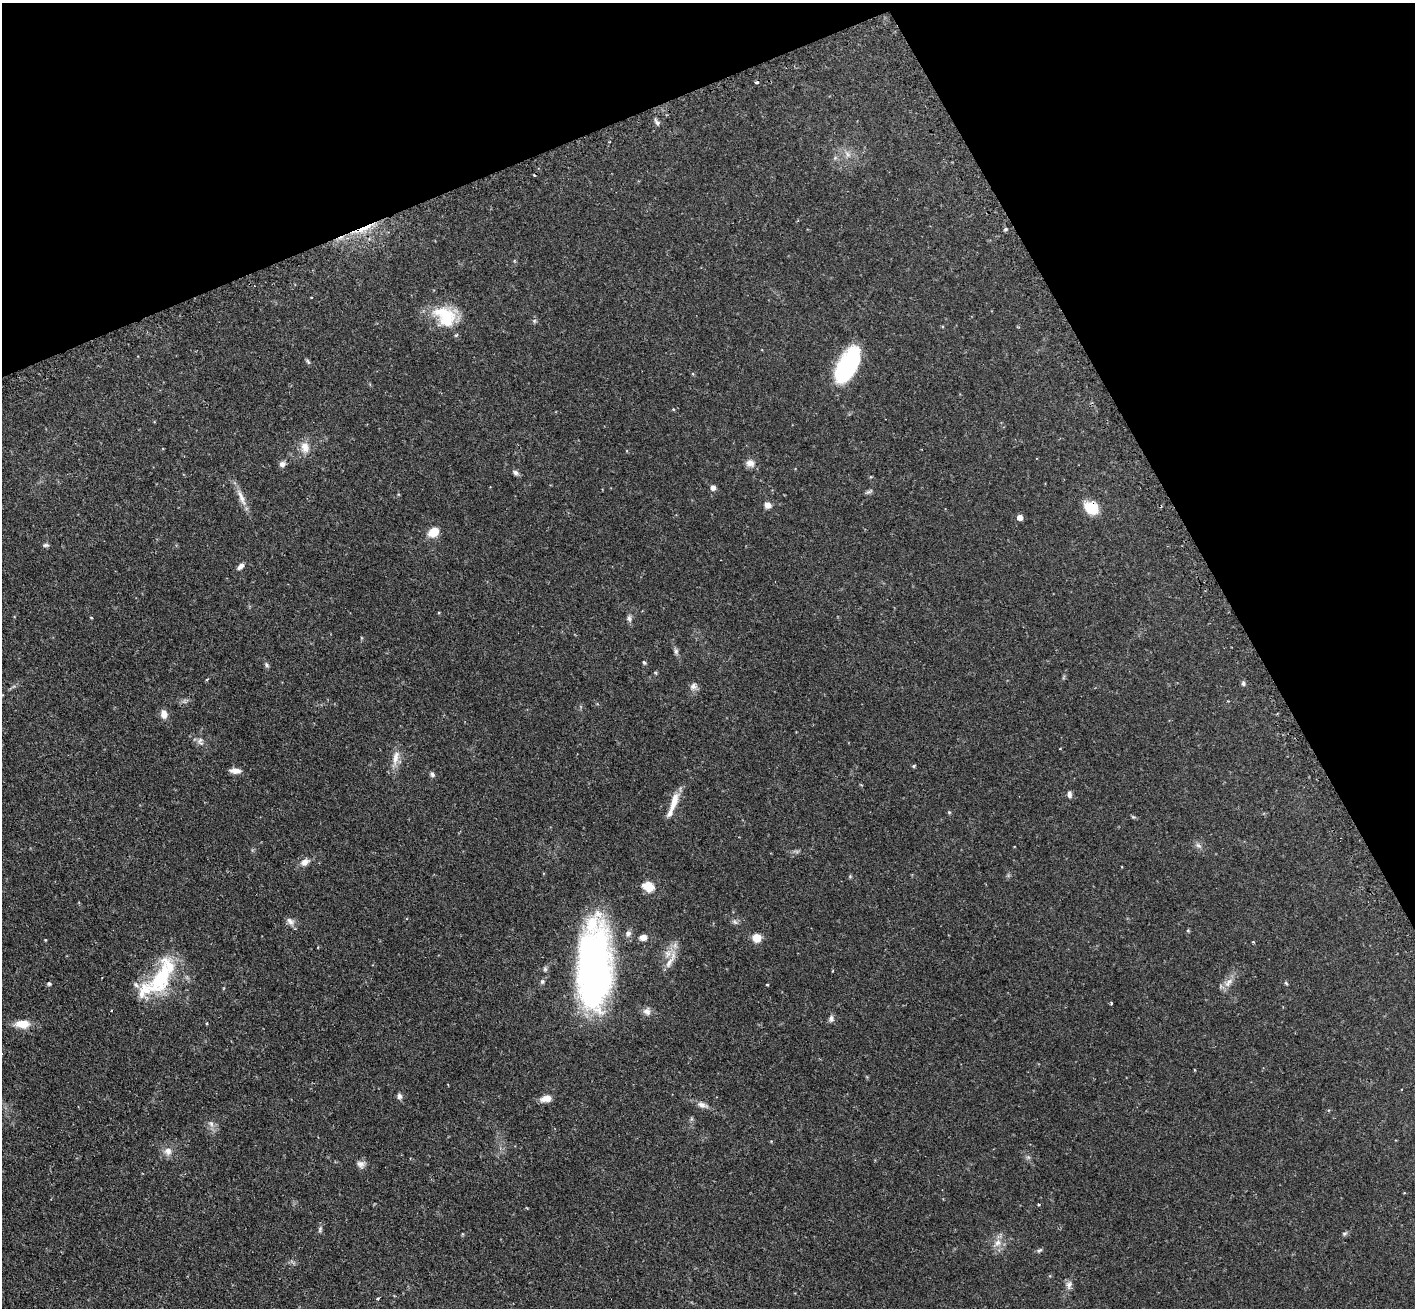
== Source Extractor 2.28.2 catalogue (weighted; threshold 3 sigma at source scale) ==
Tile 3 of 4 x 4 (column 3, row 1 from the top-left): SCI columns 2867-4279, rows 4098-5403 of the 5734 x 5719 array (HDU 1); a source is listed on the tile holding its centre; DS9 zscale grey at full resolution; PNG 1417 x 1310 px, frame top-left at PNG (2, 3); no overlay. Shown black and unused: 22% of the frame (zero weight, under 2 of 3 exposures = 4% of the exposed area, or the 3 px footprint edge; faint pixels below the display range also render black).
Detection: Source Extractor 2.28.2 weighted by HDU 2 'WHT'; one run over the whole footprint, this tile lists its part. Background 0.12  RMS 0.0059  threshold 0.0263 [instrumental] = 3 sigma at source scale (4.5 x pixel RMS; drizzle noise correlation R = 1.50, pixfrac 1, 0.05/0.05 arcsec/px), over >= 5 px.
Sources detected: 94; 1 too faint to see at this stretch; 3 cosmic-ray / hot-pixel residue — not listed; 4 inside a brighter listed object's ellipse — not listed separately; the other 86 listed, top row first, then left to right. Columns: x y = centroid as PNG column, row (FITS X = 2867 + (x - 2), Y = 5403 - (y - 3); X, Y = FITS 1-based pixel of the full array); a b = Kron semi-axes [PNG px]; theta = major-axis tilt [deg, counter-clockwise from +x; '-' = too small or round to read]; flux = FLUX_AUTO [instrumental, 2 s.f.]
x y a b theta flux
757 83 4 3 - 1.6
657 122 11 5 -50 1.6
848 154 10 7 -53 3
366 227 26 6 29 9.9
1005 229 5 4 - 0.98
311 297 3 2 - 0.45
447 315 32 23 76 22
534 321 6 5 - 1
308 361 8 5 -62 0.97
847 366 40 18 62 48
693 374 5 3 - 0.52
673 409 4 4 - 0.5
305 447 16 11 -83 6.2
750 463 11 10 - 3.7
282 464 7 6 - 2.6
516 473 8 6 -35 1.9
713 487 5 5 - 3
869 492 12 4 27 1.3
241 497 28 7 -66 5.8
768 505 8 7 - 3.2
1091 508 15 12 -29 16
1020 517 5 4 - 4.5
434 532 12 8 31 8.9
45 545 9 5 -4 1.1
240 566 10 6 44 2.4
629 618 9 6 -83 1.8
676 651 9 6 -80 1.5
644 662 5 4 - 0.95
266 665 8 5 -54 1.1
656 673 6 3 -71 0.55
1064 677 7 4 71 0.73
207 680 4 3 - 0.7
1243 683 7 6 - 1.3
693 686 10 9 - 2.7
164 714 11 8 -82 3.8
200 741 11 9 -74 2.7
395 758 26 8 77 6.2
914 766 5 4 - 0.76
235 771 12 6 -4 3.8
432 774 7 6 - 1.3
1069 794 9 6 -85 1.9
674 801 26 8 73 7.8
949 812 5 4 - 0.65
1133 817 7 4 -44 0.74
1198 845 9 5 -40 1.8
305 862 12 8 28 3.9
850 876 5 5 - 0.7
648 887 7 6 - 16
290 921 12 9 -39 2.9
735 922 8 6 -23 1.4
1188 930 4 4 - 0.72
628 934 10 8 57 2.3
643 937 8 7 - 3.2
757 938 7 7 - 9.4
45 940 3 3 - 0.46
318 947 4 2 - 0.44
670 960 33 8 63 6.5
594 966 84 31 88 220
832 971 4 3 - 0.38
161 977 50 19 61 43
542 982 7 6 - 1.2
1228 982 17 8 47 4.6
1286 983 5 4 - 0.74
49 984 6 5 - 0.88
136 985 10 6 -42 1.9
768 985 3 3 - 1
1111 1003 4 3 - 0.56
647 1011 11 10 - 3.1
831 1019 9 7 83 1.9
23 1024 15 8 -1 10
1195 1070 4 2 - 0.38
399 1096 8 6 -84 1.8
546 1098 13 7 11 5
702 1105 16 7 -21 3.4
211 1124 11 6 -56 2.5
168 1151 11 10 - 4.2
1028 1157 7 4 0 1
361 1164 11 9 -35 2.6
1038 1205 3 3 - 0.65
320 1229 8 5 75 1.2
1345 1233 7 6 - 1
463 1234 5 3 - 0.44
998 1243 12 9 51 4.6
1039 1250 8 5 26 1
1069 1285 12 8 81 2.8
378 1298 4 3 - 0.7
Overlapping masked pixels (flux is a lower limit): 2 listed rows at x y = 366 227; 1091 508